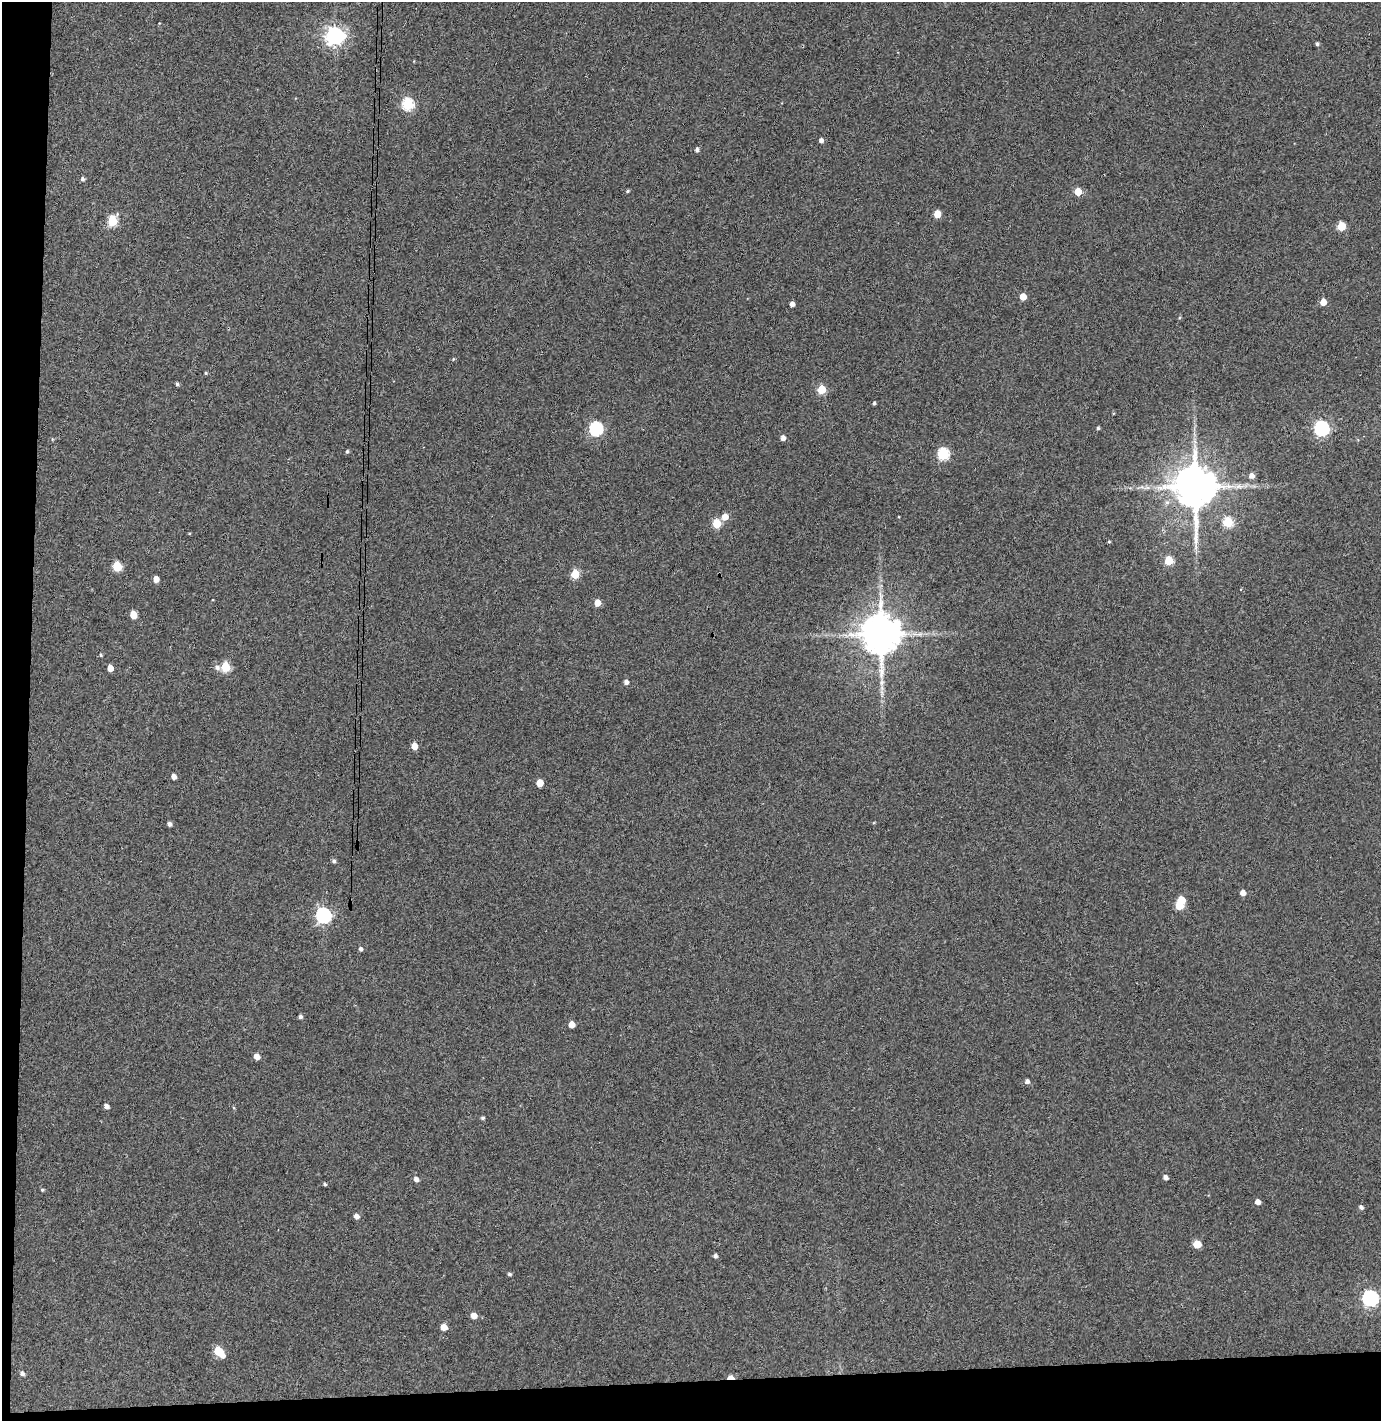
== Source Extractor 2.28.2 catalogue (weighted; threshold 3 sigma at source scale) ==
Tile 7 of 3 x 3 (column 1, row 3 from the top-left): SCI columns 79-1457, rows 57-1475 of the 4295 x 4370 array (HDU 1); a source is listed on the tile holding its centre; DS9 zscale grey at full resolution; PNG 1383 x 1423 px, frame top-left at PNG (2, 2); no overlay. Shown black and unused: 5% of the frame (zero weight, under 3 of 4 exposures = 6% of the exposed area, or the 3 px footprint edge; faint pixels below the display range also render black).
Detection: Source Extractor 2.28.2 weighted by HDU 2 'WHT'; one run over the whole footprint, this tile lists its part. Background 0.113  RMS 0.0068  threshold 0.0306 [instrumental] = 3 sigma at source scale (4.5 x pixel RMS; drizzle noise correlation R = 1.50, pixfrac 1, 0.05/0.05 arcsec/px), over >= 5 px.
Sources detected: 77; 1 inside a brighter object's white glare — not listed; the other 76 listed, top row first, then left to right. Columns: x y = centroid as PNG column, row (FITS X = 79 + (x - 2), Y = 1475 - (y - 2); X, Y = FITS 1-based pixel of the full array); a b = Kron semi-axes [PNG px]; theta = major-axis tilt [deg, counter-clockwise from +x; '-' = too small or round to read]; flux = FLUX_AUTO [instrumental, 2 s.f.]
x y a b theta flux
335 36 7 7 - 330
1317 44 4 4 - 1.2
408 104 6 6 - 64
821 140 5 4 - 2.5
697 150 5 4 - 1.9
82 179 5 4 - 1.6
628 191 5 3 - 0.96
1078 192 5 5 - 14
937 214 5 5 - 13
112 221 6 5 - 37
1341 226 5 5 - 21
1023 297 5 5 - 9.4
1323 302 5 5 - 7.5
792 304 4 4 - 3.8
453 359 4 4 - 0.69
206 373 4 3 - 0.8
177 384 4 3 - 1.3
821 389 5 5 - 21
874 403 4 3 - 1.1
1098 428 4 3 - 1.1
1321 428 6 6 - 150
596 429 7 6 - 96
783 438 5 4 - 3.5
347 452 5 4 - 1.1
943 454 6 6 - 62
1251 476 5 5 - 4
1195 487 12 11 - 2900
1147 488 7 4 18 1.8
725 517 6 5 - 6.7
1228 522 5 5 - 35
717 523 5 5 - 23
1109 542 4 3 - 0.73
1169 561 5 5 - 23
117 566 6 5 - 27
575 574 5 5 - 23
156 579 5 4 - 5.1
597 603 5 5 - 7.9
133 615 6 5 - 9.6
881 634 11 10 - 2300
101 655 4 3 - 0.84
225 667 6 5 - 30
110 668 5 4 - 6.9
217 668 7 6 - 2.4
626 682 4 4 - 2.5
882 682 9 5 83 2.4
414 746 5 4 - 7.2
174 777 4 4 - 3.6
540 783 5 5 - 9.5
169 824 4 4 - 2.1
334 861 5 4 - 1.5
1243 893 5 5 - 4.1
1179 906 5 5 - 17
323 915 7 6 - 180
360 949 4 4 - 1.7
300 1017 4 4 - 1.6
572 1024 5 4 - 6.8
257 1056 5 4 - 5.5
1027 1081 5 4 - 2.3
106 1106 4 4 - 2.8
482 1118 5 4 - 1.1
1165 1177 5 4 - 2.4
416 1179 5 4 - 2.8
325 1184 4 3 - 1.1
42 1190 4 4 - 0.75
1258 1202 5 4 - 3.9
1361 1207 5 4 - 1.9
356 1216 5 4 - 3.2
1197 1244 5 5 - 14
715 1256 4 4 - 1.9
509 1274 4 4 - 1.2
1370 1298 7 6 - 180
474 1316 5 5 - 6.1
444 1327 5 5 - 7.6
219 1352 8 5 -48 26
22 1374 5 4 - 2
730 1377 6 4 -1 7.2
Overlapping masked pixels (flux is a lower limit): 2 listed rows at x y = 1195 487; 730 1377